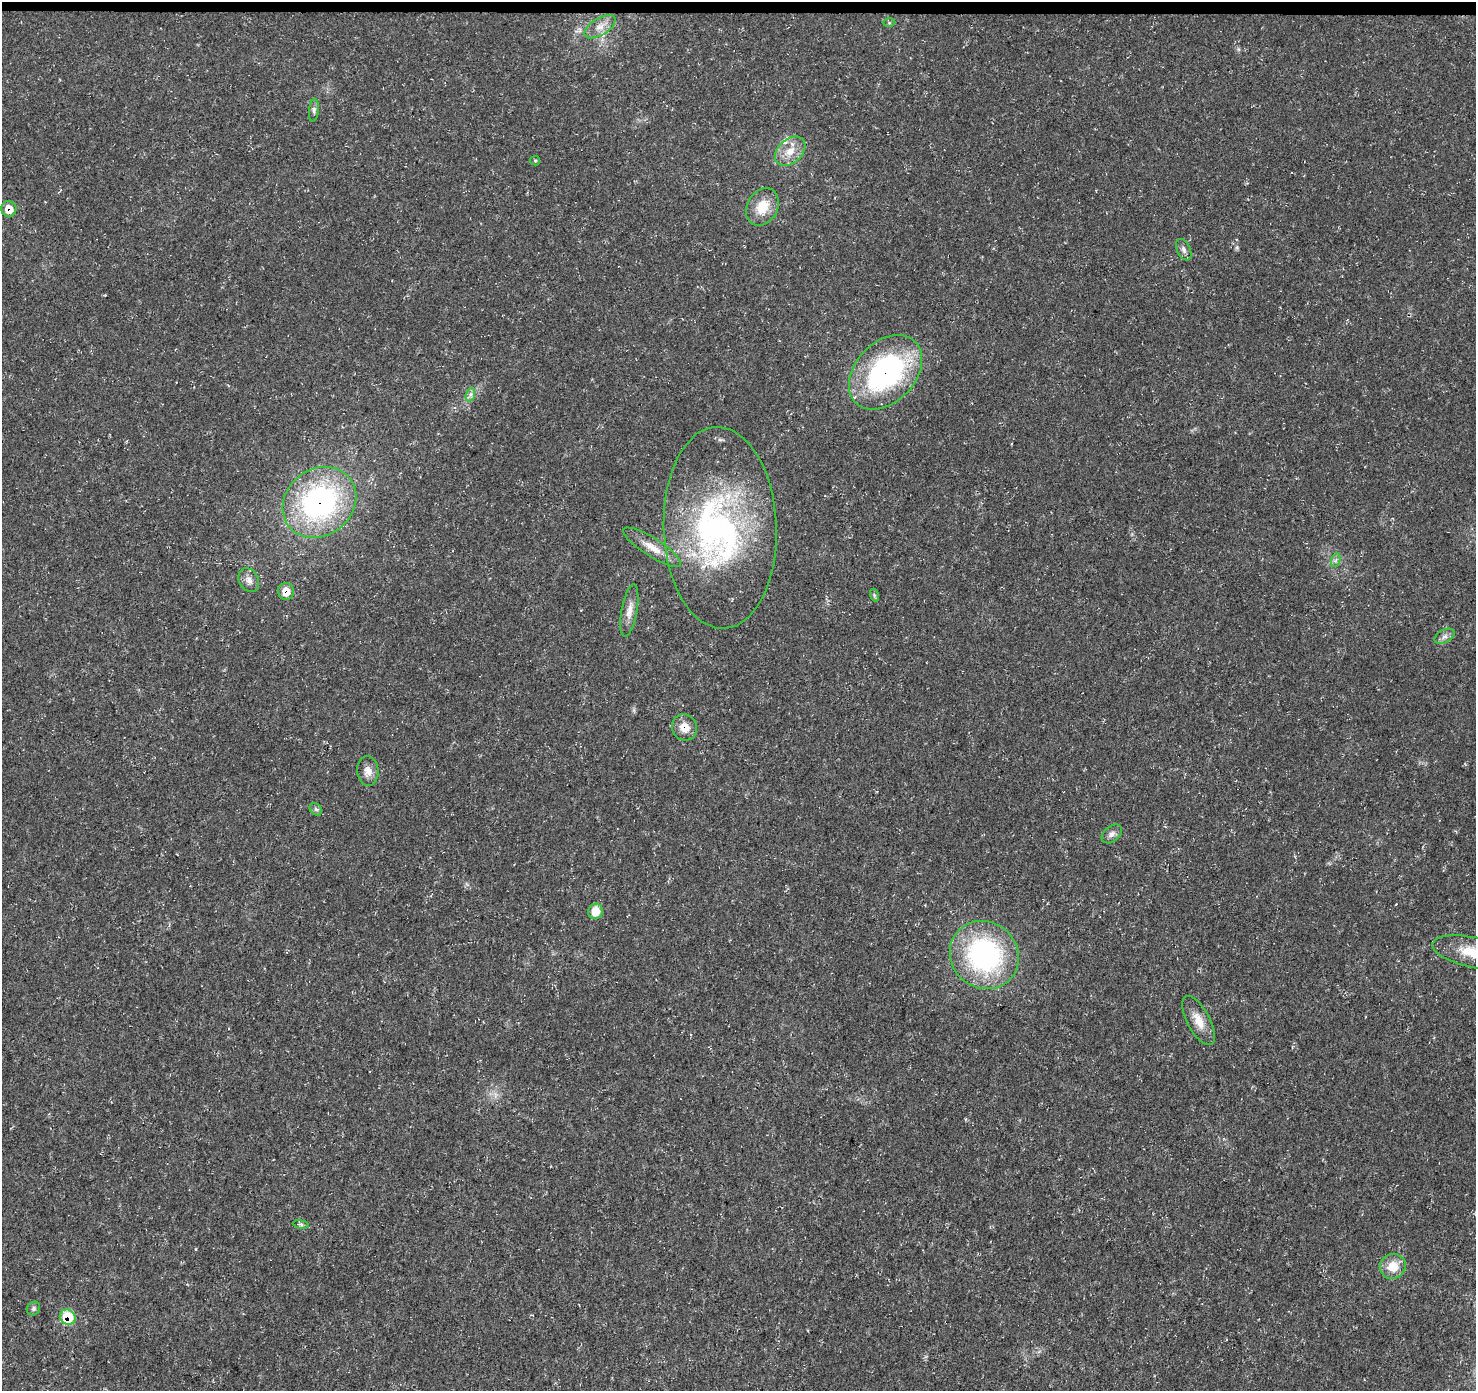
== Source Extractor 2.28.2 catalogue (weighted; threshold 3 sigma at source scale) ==
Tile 2 of 3 x 3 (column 2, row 1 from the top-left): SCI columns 1476-2949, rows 3005-4393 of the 4431 x 4671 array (HDU 1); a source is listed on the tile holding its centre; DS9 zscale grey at full resolution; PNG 1478 x 1393 px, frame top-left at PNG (2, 2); each listed source drawn as its Kron ellipse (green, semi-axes under 4 px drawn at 4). Shown black and unused: <1% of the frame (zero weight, under 3 of 5 exposures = <1% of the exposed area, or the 3 px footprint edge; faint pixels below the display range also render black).
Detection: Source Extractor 2.28.2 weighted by HDU 2 'WHT'; one run over the whole footprint, this tile lists its part. Background 0.0139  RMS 0.0031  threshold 0.0138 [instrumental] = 3 sigma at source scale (4.5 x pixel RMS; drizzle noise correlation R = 1.50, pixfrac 1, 0.0396/0.0396 arcsec/px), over >= 5 px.
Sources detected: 34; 3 inside a brighter listed object's ellipse — not listed separately; the other 31 listed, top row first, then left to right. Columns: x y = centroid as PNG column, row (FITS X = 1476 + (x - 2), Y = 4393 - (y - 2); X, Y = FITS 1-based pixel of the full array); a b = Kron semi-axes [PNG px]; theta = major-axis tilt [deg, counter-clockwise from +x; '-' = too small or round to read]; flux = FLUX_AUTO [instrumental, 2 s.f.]
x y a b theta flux
889 23 6 4 -1 0.43
600 27 17 8 32 2.9
314 110 11 5 85 0.87
790 151 17 12 42 4.6
535 161 5 4 - 0.39
762 207 20 15 60 6.4
9 209 8 7 - 5
1184 250 11 6 -64 1.2
886 372 43 30 47 55
470 395 7 4 71 0.79
319 502 39 33 38 60
720 528 101 56 -88 87
652 547 34 9 -32 5.1
1336 560 7 4 71 0.75
249 580 12 9 -60 1.9
286 592 8 8 - 4.4
874 595 6 4 -72 0.46
629 611 27 8 80 3
1445 636 11 6 28 1.4
685 727 13 12 - 3.9
368 771 15 10 -85 2.7
316 809 7 5 -45 0.71
1112 834 11 7 39 1.4
595 911 8 7 - 6
1473 952 41 15 -12 9.7
984 955 36 33 -40 53
1199 1021 27 11 -62 4.8
301 1224 8 4 -9 0.55
1393 1266 13 12 - 5.4
33 1309 7 6 - 0.71
68 1317 8 7 - 13
Overlapping masked pixels (flux is a lower limit): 5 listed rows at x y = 9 209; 886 372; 319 502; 286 592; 68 1317
Isophote crosses this tile's border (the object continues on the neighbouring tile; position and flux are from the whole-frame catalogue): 1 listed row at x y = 1473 952